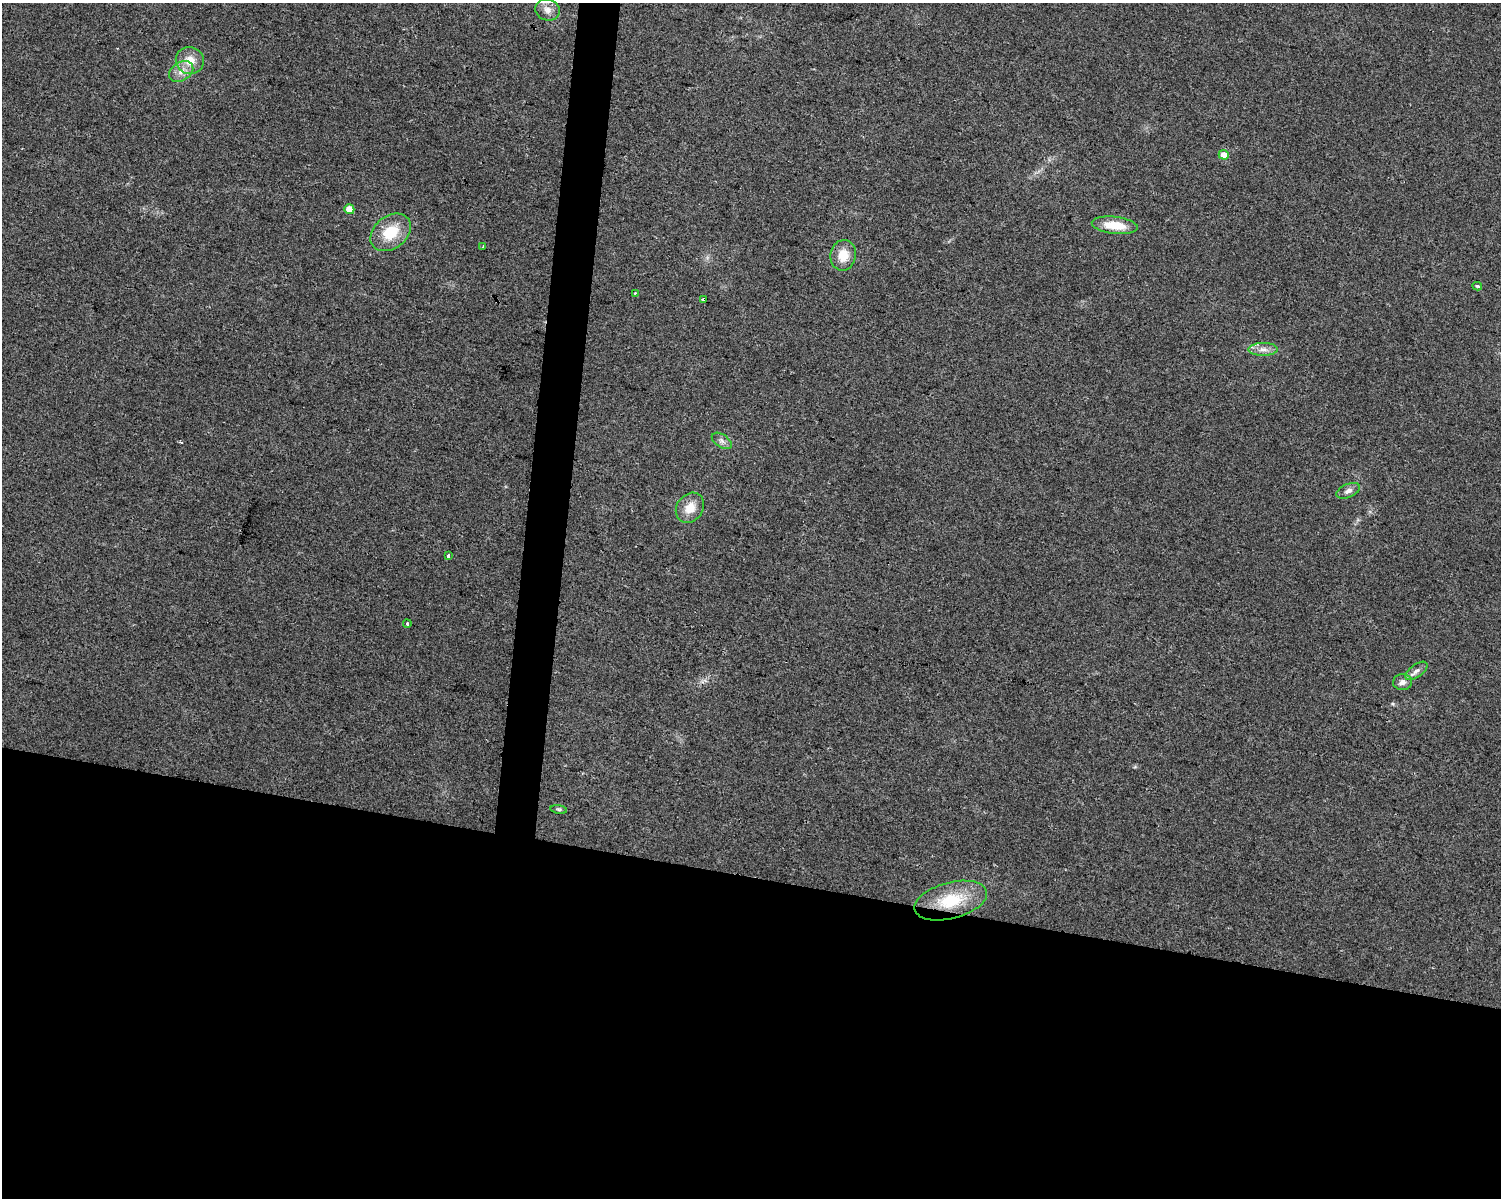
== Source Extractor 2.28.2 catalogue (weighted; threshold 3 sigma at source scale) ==
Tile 11 of 3 x 4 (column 2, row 4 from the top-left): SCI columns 1782-3280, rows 1-1196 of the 5002 x 4788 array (HDU 1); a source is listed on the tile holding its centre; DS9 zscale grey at full resolution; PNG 1503 x 1200 px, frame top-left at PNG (2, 3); each listed source drawn as its Kron ellipse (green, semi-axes under 4 px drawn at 4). Shown black and unused: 29% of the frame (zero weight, under 2 of 3 exposures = <1% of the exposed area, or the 3 px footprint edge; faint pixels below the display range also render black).
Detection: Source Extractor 2.28.2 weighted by HDU 2 'WHT'; one run over the whole footprint, this tile lists its part. Background 0.0647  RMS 0.0074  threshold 0.0335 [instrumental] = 3 sigma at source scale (4.5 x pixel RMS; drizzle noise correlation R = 1.50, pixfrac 1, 0.0396/0.0396 arcsec/px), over >= 5 px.
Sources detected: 22; all 22 listed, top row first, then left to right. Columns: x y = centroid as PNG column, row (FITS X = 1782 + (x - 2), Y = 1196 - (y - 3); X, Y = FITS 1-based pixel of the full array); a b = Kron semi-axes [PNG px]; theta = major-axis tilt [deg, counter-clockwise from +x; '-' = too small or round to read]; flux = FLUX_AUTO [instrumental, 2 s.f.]
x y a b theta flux
547 10 12 10 -24 5.5
190 61 14 13 - 11
181 71 13 9 33 6.3
1224 155 5 4 - 8.2
349 209 5 4 - 11
1115 225 23 8 -6 19
391 232 22 16 38 23
483 246 3 3 - 2.1
843 255 15 12 81 12
1477 286 5 3 - 1.2
635 293 3 2 - 1
704 299 4 3 - 3.4
1263 349 14 6 1 4.9
722 441 11 6 -34 2.9
1348 491 12 6 23 3.6
690 508 16 13 53 11
448 556 3 3 - 3.4
407 624 4 3 - 0.92
1416 671 13 6 37 3.4
1403 682 9 8 - 3.4
559 809 8 4 -8 1.3
951 901 37 18 15 37
Overlapping masked pixels (flux is a lower limit): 1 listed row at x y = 704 299